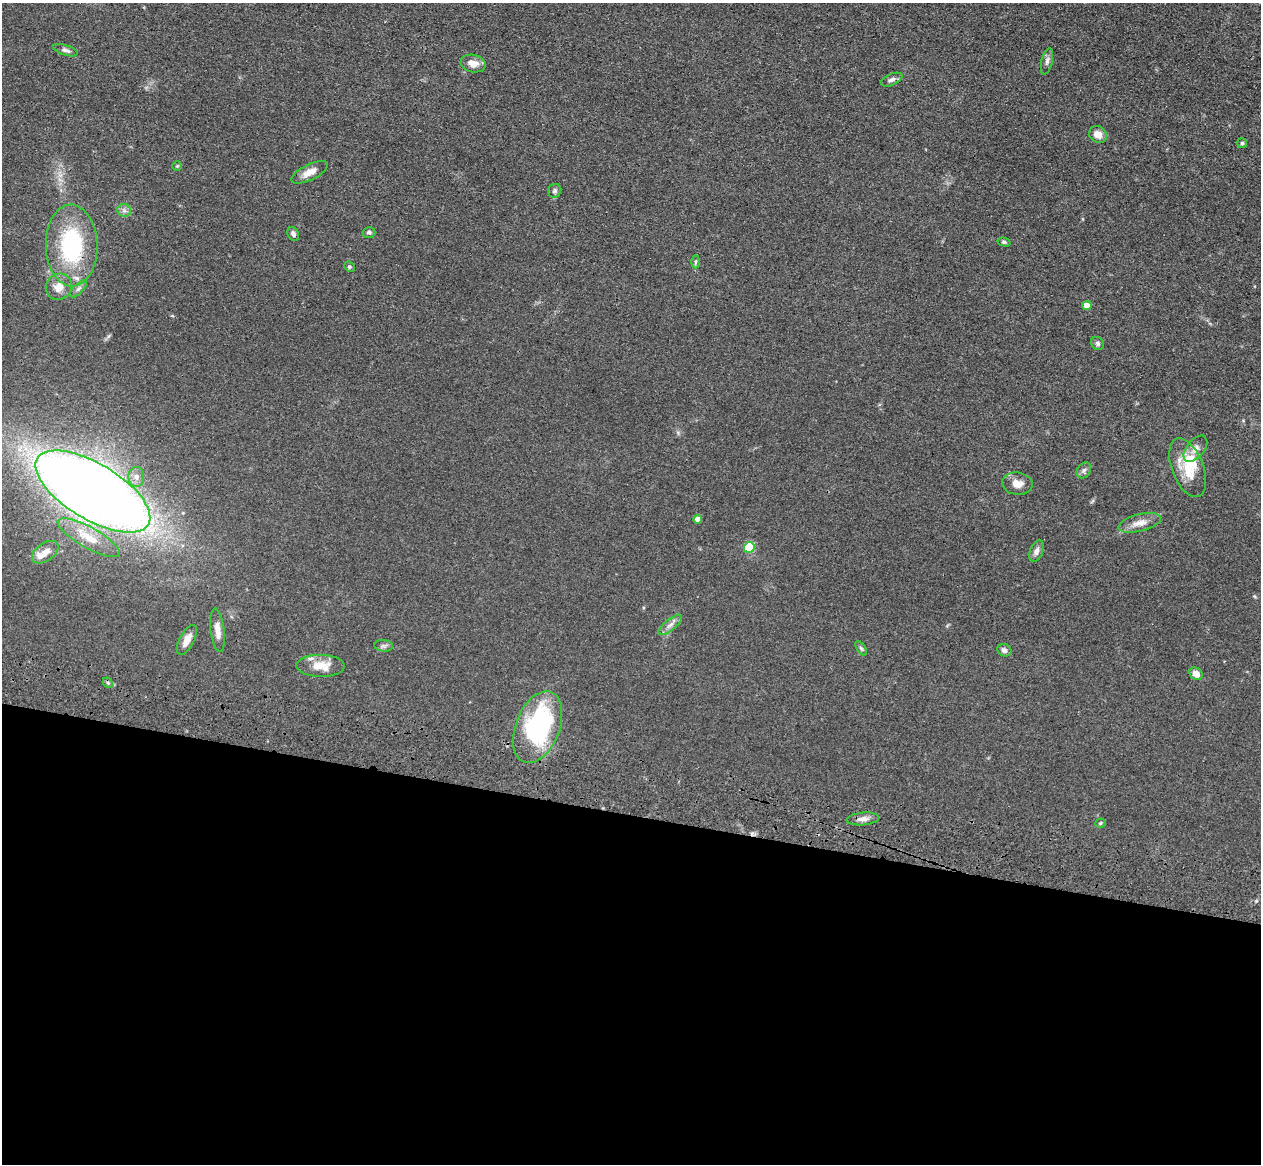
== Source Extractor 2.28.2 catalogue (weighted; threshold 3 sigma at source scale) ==
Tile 14 of 4 x 4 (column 2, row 4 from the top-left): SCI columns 1296-2554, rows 362-1523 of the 5108 x 5248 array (HDU 1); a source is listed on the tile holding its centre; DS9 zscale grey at full resolution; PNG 1263 x 1166 px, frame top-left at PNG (2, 3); each listed source drawn as its Kron ellipse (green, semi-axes under 4 px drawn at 4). Shown black and unused: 30% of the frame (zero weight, under 3 of 4 exposures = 6% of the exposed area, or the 3 px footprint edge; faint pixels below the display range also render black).
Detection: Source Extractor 2.28.2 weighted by HDU 2 'WHT'; one run over the whole footprint, this tile lists its part. Background 0.0613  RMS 0.0074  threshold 0.0333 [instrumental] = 3 sigma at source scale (4.5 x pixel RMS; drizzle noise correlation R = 1.50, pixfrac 1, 0.05/0.05 arcsec/px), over >= 5 px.
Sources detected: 47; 1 inside a brighter object's white glare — neither listed nor drawn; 2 inside a brighter listed object's ellipse — not listed separately; the other 44 listed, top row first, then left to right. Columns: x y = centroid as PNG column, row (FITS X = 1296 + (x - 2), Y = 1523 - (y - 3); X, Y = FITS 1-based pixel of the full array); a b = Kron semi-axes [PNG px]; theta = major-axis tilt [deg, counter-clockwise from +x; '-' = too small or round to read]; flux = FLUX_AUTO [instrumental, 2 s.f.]
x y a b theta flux
65 50 12 5 -17 2.3
1047 61 13 5 76 2.7
473 64 13 8 -11 6.9
892 80 11 5 24 2.7
1098 134 9 8 - 6.6
1242 143 5 5 - 1
177 166 5 5 - 0.9
310 172 20 8 26 7.4
555 191 7 6 - 1.7
124 210 7 6 - 2.3
369 232 6 5 - 1.8
293 234 7 5 -62 2.1
1004 242 6 4 -15 1.3
72 246 41 26 -88 78
695 262 6 4 88 1.2
349 267 5 4 - 1.1
59 287 14 12 46 8.4
78 289 11 5 45 2.4
1087 306 4 4 - 11
1098 343 7 6 - 1.7
1195 449 15 9 51 5.1
1188 468 31 15 -69 23
1084 470 8 6 57 2
136 477 10 8 -86 4
1017 484 15 11 -8 6.8
93 491 65 28 -31 1200
698 519 4 4 - 5.8
1140 523 22 8 14 7.6
89 538 35 10 -29 16
749 548 5 5 - 45
1036 551 11 6 70 3.3
45 552 15 9 35 6
670 625 14 5 39 3.5
218 630 22 7 -83 6.4
187 640 16 7 62 7
384 646 9 6 -6 2.2
861 648 8 4 -54 1.2
1004 650 7 6 - 2.7
320 666 24 11 -1 14
1196 674 7 5 -40 6
108 683 6 4 -45 1.1
538 727 37 22 68 110
863 819 16 6 5 4.2
1101 823 5 4 - 0.87
Overlapping masked pixels (flux is a lower limit): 1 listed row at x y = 72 246